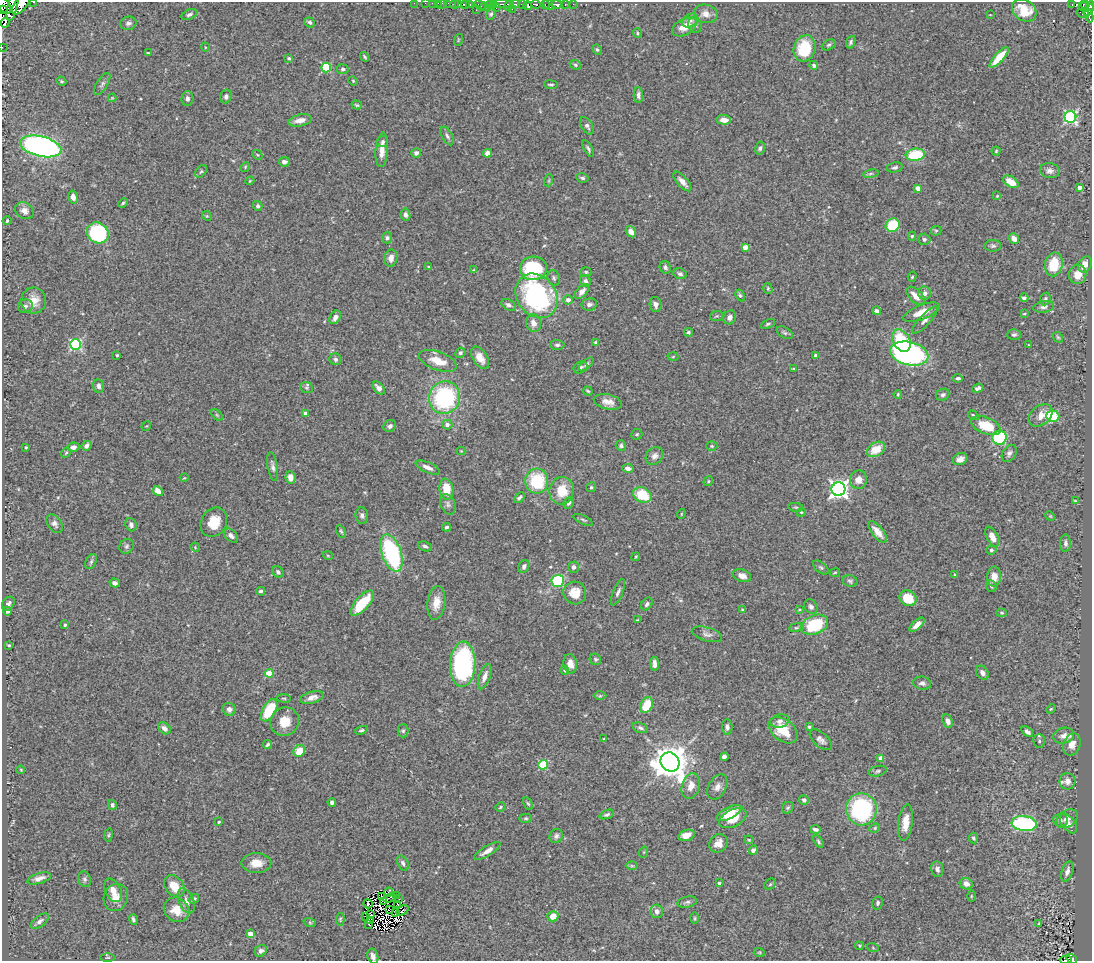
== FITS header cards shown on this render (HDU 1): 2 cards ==
NAXIS1  =                 1090
NAXIS2  =                  959

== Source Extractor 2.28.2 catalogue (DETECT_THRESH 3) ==
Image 1090 x 959 px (HDU 1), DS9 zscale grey, 1 PNG px = 1 image px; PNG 1094 x 963 px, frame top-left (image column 1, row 959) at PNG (2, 2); each listed source drawn as its Kron ellipse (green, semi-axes under 4 px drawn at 4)
Background 0.78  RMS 0.026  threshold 0.0794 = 3 sigma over >= 5 px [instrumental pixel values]
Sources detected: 412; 5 with non-positive FLUX_AUTO (blend fragments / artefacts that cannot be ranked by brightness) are neither listed nor drawn; the other 407 listed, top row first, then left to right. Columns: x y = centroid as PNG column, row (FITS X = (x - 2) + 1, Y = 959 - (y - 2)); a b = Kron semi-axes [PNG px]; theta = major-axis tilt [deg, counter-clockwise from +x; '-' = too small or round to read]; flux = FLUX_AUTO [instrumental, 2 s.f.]
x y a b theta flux
34 2 3 2 - 47
414 3 2 2 - 14
425 3 2 2 - 9.3
432 3 2 2 - 14
438 3 3 2 - 7.8
448 3 2 2 - 14
21 4 12 6 52 1000
442 4 5 3 - 27
454 4 2 2 - 51
458 4 3 3 - 39
465 4 4 3 - 290
470 4 3 3 - 210
490 4 2 2 - 21
502 4 10 2 1 200
515 4 5 3 - 120
523 4 3 3 - 190
536 4 4 3 - 280
548 4 6 4 -57 490
556 4 5 3 - 350
565 4 3 2 - 110
573 4 2 2 - 18
1072 4 3 2 - 6.1
1085 4 5 3 - 120
4 5 9 5 -57 680
13 5 16 5 76 880
480 5 6 3 -27 110
494 5 3 3 - 85
509 5 6 3 63 250
545 5 3 2 - 210
528 6 4 3 - 880
1090 6 5 3 - 290
485 7 3 2 - 28
1084 7 5 3 - 160
496 8 3 2 - 30
512 9 2 2 - 98
3 10 4 2 - 65
476 10 2 2 - 2.1
1024 10 13 10 -37 37
1088 10 6 4 56 220
189 14 8 4 24 4.6
491 14 6 4 61 3.6
706 14 12 9 -14 13
1083 14 6 4 -15 13
990 15 3 2 - 1.1
1089 15 7 3 -70 180
690 20 8 6 27 6.8
310 22 5 5 - 4.5
5 23 5 3 - 8100
128 23 8 6 13 5.2
695 25 8 6 -78 5.8
684 27 13 8 29 26
637 33 5 4 - 2.3
458 40 6 3 72 1.7
851 42 6 4 68 3.6
829 45 7 4 27 3.5
2 47 2 2 - 10
205 47 4 3 - 1.3
805 48 13 10 70 71
597 50 5 3 - 2.6
148 53 3 2 - 1.5
365 57 5 3 - 2.3
999 57 13 4 48 33
289 58 4 4 - 2.9
575 65 6 4 -23 2.7
814 65 4 4 - 3.2
326 67 5 5 - 98
343 69 6 5 - 3.8
61 81 5 4 - 2.6
353 81 5 4 - 1.9
102 84 13 5 58 5.4
551 85 7 3 -7 2.9
638 95 8 4 -89 5.3
226 96 7 5 69 5.4
112 98 4 4 - 1.6
187 99 7 6 - 5.7
357 105 5 4 - 2.4
1070 117 6 6 - 290
300 120 12 5 12 14
724 120 7 5 -3 12
587 126 10 5 -58 6.2
447 136 10 5 -63 4.9
383 142 6 5 - 3.8
41 146 21 10 -13 580
760 148 6 4 75 3.5
588 149 9 3 -60 3.5
382 150 17 6 86 19
996 151 4 4 - 2.1
416 153 5 5 - 5.3
487 153 4 4 - 9.6
257 155 5 3 - 1.7
915 155 9 6 6 83
284 162 5 4 - 7.1
245 167 5 4 - 1.9
895 167 8 5 11 3.9
201 171 7 4 52 3
1050 171 10 7 -10 7.9
871 174 8 4 9 2.8
582 178 6 4 -11 3.9
549 180 6 4 72 2.3
250 181 4 3 - 1.6
682 181 12 5 -48 13
1011 182 8 5 -32 26
1079 187 4 4 - 12
918 188 4 4 - 13
997 196 3 3 - 1.5
73 197 6 5 - 9.2
123 203 5 4 - 2.7
258 206 5 4 - 4.2
24 211 10 8 -35 12
405 215 6 5 - 5.6
207 216 5 4 - 2
7 221 4 3 - 2.4
893 225 7 6 - 71
936 231 5 5 - 2.5
631 232 6 4 -57 13
98 233 11 10 - 180
912 236 4 4 - 2.6
387 238 5 5 - 4.1
1014 238 6 5 - 10
924 239 6 5 - 4.3
993 246 8 6 2 4.1
745 247 4 4 - 19
391 258 8 6 81 11
1054 264 12 9 79 53
1085 264 8 6 60 14
428 266 4 2 - 1.2
665 267 6 5 - 4.9
533 268 13 12 - 140
473 270 4 3 - 1.3
586 272 5 4 - 2.8
680 274 7 5 -22 4.8
1078 274 10 8 79 21
912 277 5 4 - 2.3
554 278 8 6 -68 4.4
585 281 6 5 - 4.9
768 288 6 4 -73 2.2
582 291 9 5 47 10
925 293 7 6 - 7.2
740 295 6 4 -63 2.8
536 296 24 19 -52 300
916 296 11 6 -43 20
1024 298 4 4 - 3.7
1045 299 6 5 - 3.5
568 300 4 4 - 9.6
34 301 13 12 - 24
589 304 8 6 11 6.3
656 304 7 6 - 7.8
509 305 8 5 -30 5.6
25 306 7 6 - 5.9
1044 307 10 5 10 6
877 311 4 4 - 5.1
922 312 19 7 21 27
1024 314 3 2 - 1.4
717 316 6 5 - 3.1
335 317 7 5 57 8.3
730 317 7 6 - 7.9
925 320 18 5 48 8.4
533 323 9 7 -76 13
768 324 7 4 25 3.1
688 332 4 4 - 3.1
785 333 9 5 -30 3.6
1014 334 7 5 3 4.1
1058 337 6 4 -44 2.4
901 340 12 8 -59 80
596 342 4 4 - 3.1
75 344 5 5 - 210
557 345 7 5 -2 4.5
1029 345 3 2 - 1.2
460 353 5 5 - 4
909 354 19 11 -14 400
117 355 3 3 - 2
815 355 4 3 - 2.5
673 357 5 3 - 1.8
480 358 12 7 -57 17
335 359 6 6 - 4.6
438 361 20 9 -20 30
586 364 9 4 41 4.7
580 367 7 5 26 4.5
793 368 3 2 - 1.5
958 378 4 3 - 3.7
98 386 7 5 -83 5.9
306 388 7 5 -19 3
379 388 7 5 -51 8.4
978 388 6 3 21 4.4
588 391 5 3 - 2.3
898 394 4 3 - 2.3
943 395 7 5 28 4.5
445 398 16 15 - 210
608 402 14 7 -13 14
306 413 4 4 - 8
217 415 7 4 -45 2.6
973 415 6 4 -33 2.9
1041 415 13 9 39 19
1053 416 6 5 - 89
447 425 5 5 - 7.4
146 426 5 3 - 1.7
390 426 6 6 - 5.8
986 426 15 8 -22 50
637 434 6 5 - 2.7
999 438 7 7 - 210
87 446 5 4 - 6.5
621 446 5 5 - 4.1
712 446 5 4 - 2.6
26 447 3 2 - 1.7
73 447 6 4 11 6.6
876 449 10 6 31 31
461 451 4 4 - 1.6
66 453 5 4 - 2.2
1009 453 9 6 54 5.5
654 456 10 8 47 8.3
960 459 7 5 25 11
273 466 14 5 -80 6.5
428 467 13 5 -24 10
628 468 6 4 -10 6.2
290 477 6 5 - 12
184 478 4 3 - 1.2
858 480 9 8 - 14
537 481 12 11 - 96
708 481 5 4 - 2.2
591 487 5 5 - 3.1
446 489 10 7 -81 38
838 489 7 7 - 830
158 491 5 4 - 19
562 491 14 12 81 42
642 495 9 7 -25 56
519 498 6 3 44 4.3
1075 501 4 2 - 1.9
568 503 6 5 - 5.5
448 504 11 7 -65 6.4
796 507 7 4 -8 2.8
801 512 4 4 - 1.9
681 514 5 3 - 1.5
362 515 8 6 -83 5.3
1050 516 5 4 - 1.5
583 520 10 4 -25 2.9
214 522 15 12 58 30
54 524 10 6 -53 6.9
131 525 7 5 -68 6.9
446 527 4 4 - 4.5
341 531 7 4 -62 2.6
878 532 13 5 -50 19
231 535 8 5 -44 6.8
992 537 11 5 -62 18
1065 543 8 5 90 5.2
127 546 8 6 46 4.3
425 546 7 4 -23 4.9
195 547 5 4 - 1.7
991 550 5 4 - 3.2
392 553 19 9 -70 210
328 556 5 3 - 1.3
636 557 4 3 - 1.6
91 562 8 5 64 4
524 566 7 5 63 5.1
573 567 5 5 - 6.2
821 567 9 5 -40 3.4
278 572 6 5 - 3.9
835 573 5 2 - 1.5
955 575 4 4 - 2.1
742 576 9 6 -19 9.8
994 577 10 7 86 21
558 581 6 6 - 130
850 581 7 6 - 3.7
115 583 5 4 - 5.2
991 586 6 5 - 3.4
261 591 4 3 - 4.1
618 592 14 5 67 6
575 593 11 11 - 28
908 598 9 7 -29 45
362 603 16 6 48 56
436 603 17 9 83 23
8 604 8 5 54 5.7
647 604 7 5 53 4.9
811 607 8 6 -56 5.1
742 609 3 3 - 1.8
800 610 4 2 - 1.5
7 611 4 4 - 4
1002 613 5 4 - 2.4
637 620 4 3 - 2.6
65 625 3 3 - 2.4
815 625 14 9 23 100
917 625 9 4 42 12
796 627 7 3 9 2.4
707 634 16 7 -16 8.1
9 645 3 3 - 2.3
595 659 6 5 - 3.3
463 664 22 12 88 280
570 664 10 6 -79 14
655 664 7 4 -83 8.4
565 670 4 4 - 2.7
269 673 4 4 - 52
982 673 8 5 -52 6.9
485 677 13 5 70 12
922 683 9 6 -9 6.8
600 696 6 4 1 2.4
312 697 12 6 16 11
284 698 7 3 -9 2
647 705 8 5 67 45
229 709 7 6 - 7.2
1051 709 5 4 - 1.9
269 710 12 6 61 75
780 721 9 6 14 7.4
948 721 7 5 -66 8.1
285 722 14 14 - 33
727 727 7 5 -88 6.2
809 727 4 3 - 2.3
164 728 7 5 -40 7.4
640 728 8 5 -19 4.4
361 730 6 4 22 3
783 730 16 10 -39 48
403 731 6 5 - 3.2
1027 732 7 4 -38 6.1
1064 736 10 7 16 11
604 739 4 3 - 1.8
821 740 13 7 -41 7.9
1039 741 7 5 -88 3.8
268 744 5 3 - 2.9
1072 745 11 8 66 17
299 751 6 5 - 31
724 757 4 4 - 6
881 758 4 4 - 17
670 762 10 9 - 3900
543 765 5 4 - 97
21 770 4 3 - 1.7
878 771 9 5 14 4.2
1067 781 8 8 - 13
691 786 13 8 73 17
717 787 13 8 62 10
804 800 5 5 - 4.3
332 802 4 4 - 4.6
528 804 6 4 -61 2.5
112 805 5 4 - 4.4
500 807 5 3 - 2.5
788 808 6 5 - 2.9
861 809 16 15 - 210
729 813 13 5 27 39
607 814 7 4 22 3.3
526 818 6 4 -3 2.8
733 818 15 8 26 34
1067 819 11 8 36 11
1060 820 7 6 - 4.8
219 822 4 3 - 2.3
906 822 18 7 83 23
1024 823 13 7 -6 260
1069 824 11 6 -53 7.5
875 828 5 4 - 2.5
815 829 5 3 - 5.3
109 835 6 3 81 2
686 835 8 5 18 14
556 836 7 6 - 5.5
973 838 5 4 - 4.1
749 840 4 4 - 1.8
818 842 7 4 -57 3.3
718 843 10 8 41 13
753 850 5 4 - 6.1
487 851 15 5 31 12
644 852 6 3 71 1.7
256 863 15 10 1 22
403 863 8 5 -60 5.5
632 866 6 4 -1 2.1
937 869 8 6 -80 5.7
1067 872 10 5 71 8.2
39 878 12 5 18 11
85 879 8 6 -73 4.4
719 883 3 3 - 4.9
770 884 6 5 - 2.3
966 884 6 5 - 9.9
174 886 12 9 -53 29
113 890 12 7 -65 17
389 892 5 2 - 7.5
396 896 2 2 - 0.17
971 896 6 4 90 2
116 897 14 12 69 19
382 897 4 2 - 2.2
389 898 6 2 21 0.49
194 899 5 4 - 3.2
399 899 3 2 - 1.4
186 901 13 7 -67 9.3
384 902 3 2 - 3
687 902 10 5 12 5
878 903 6 5 - 4
368 904 5 3 - 0.59
398 904 3 2 - 0.62
389 909 3 2 - 0.19
176 910 13 11 -34 29
402 911 7 2 37 4.8
657 911 6 6 - 8.3
396 912 3 2 - 2
370 915 4 2 - 0.15
553 916 5 5 - 21
366 917 3 2 - 0.69
695 918 6 3 90 2.1
133 919 5 3 - 4
340 919 6 4 83 2.4
40 921 11 5 38 6.1
370 921 4 2 - 1.9
310 923 6 4 -20 2.5
368 924 3 2 - 1.2
1039 924 4 3 - 2.1
250 934 4 4 - 20
859 946 4 3 - 1.7
873 948 6 4 -19 2
261 951 6 5 - 6
759 952 5 3 - 1.6
373 956 8 5 -76 7.3
108 957 7 3 0 2
1072 959 6 4 -32 110
1066 960 6 2 -1 33
At the frame edge (FLAGS 8, measured only in part): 17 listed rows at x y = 34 2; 414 3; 425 3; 432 3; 438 3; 448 3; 21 4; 442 4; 4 5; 13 5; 1090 6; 3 10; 5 23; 2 47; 373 956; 1072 959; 1066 960
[5 non-positive-flux detections neither listed nor drawn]